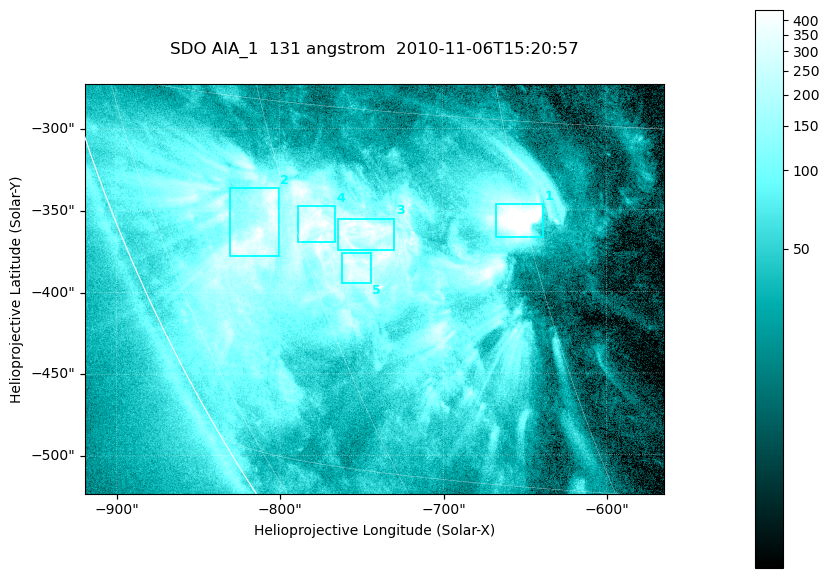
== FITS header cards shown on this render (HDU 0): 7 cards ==
TELESCOP= 'SDO     '           /
INSTRUME= 'AIA_1   '           /
WAVELNTH=                  131 /
WAVEUNIT= 'angstrom'           /
DATE-OBS= '2010-11-06T15:20:57.62' /
CTYPE1  = 'HPLN-TAN'           /
CTYPE2  = 'HPLT-TAN'           /

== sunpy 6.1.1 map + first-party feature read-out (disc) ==
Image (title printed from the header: SDO AIA_1  131 angstrom  2010-11-06T15:20:57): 590 x 417 px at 0.601 arcsec/px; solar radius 968 arcsec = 1612 px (partial field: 2.7% of the solar disc is inside the frame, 89% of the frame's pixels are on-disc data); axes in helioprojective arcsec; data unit not stated in the header (colour bar unlabelled)
Pointing: header CRPIX1/2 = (2045.07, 2040.72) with CRVAL1/2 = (0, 0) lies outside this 590 x 417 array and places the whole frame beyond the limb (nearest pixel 1.35 R_sun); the SolarSoft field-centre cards XCEN/YCEN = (-741.8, -398.2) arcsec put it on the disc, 766 arcsec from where CRPIX/CRVAL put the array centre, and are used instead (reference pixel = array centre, CRVAL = XCEN/YCEN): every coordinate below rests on XCEN/YCEN
Orientation: roll -0.139 deg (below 1 deg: not rotated)
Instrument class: DISC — disc imager (sunpy class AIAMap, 131 A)
Bright regions (active regions / flare kernels): reference = the on-disc median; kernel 5 px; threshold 5 sigma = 258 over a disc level ~52.2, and >= 1.15x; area >= 246 px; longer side >= 5 px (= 3 arcsec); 5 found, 5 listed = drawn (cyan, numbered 1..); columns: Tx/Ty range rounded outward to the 2 arcsec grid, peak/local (2 s.f.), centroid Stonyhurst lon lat
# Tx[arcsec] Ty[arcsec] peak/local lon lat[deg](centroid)
1 -668..-638 -368..-346 16 -45 -19
2 -832..-800 -378..-336 8.5 -63 -20
3 -766..-728 -376..-354 8.6 -55 -20
4 -790..-766 -370..-346 8.7 -58 -20
5 -762..-744 -394..-376 7.2 -56 -21
Off-limb structures (1.02-1.3 R_sun): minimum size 123 px: none found